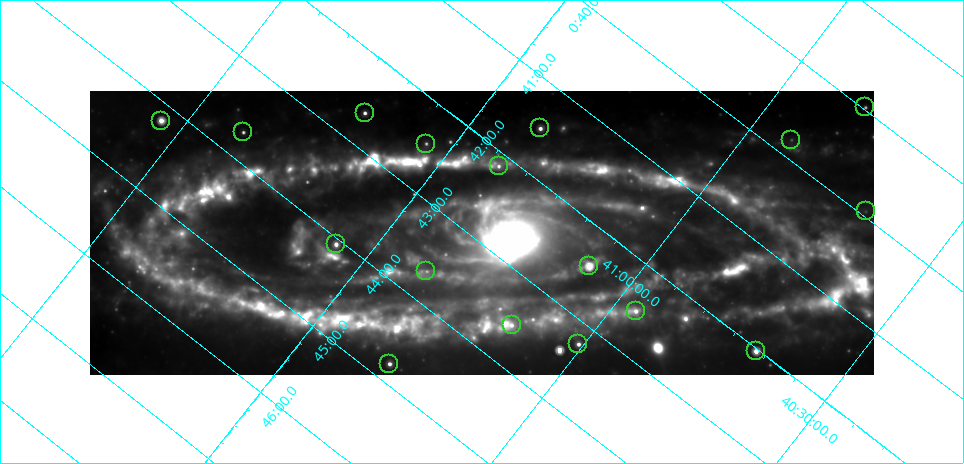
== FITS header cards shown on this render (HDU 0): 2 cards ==
NAXIS1  =                  784 /
NAXIS2  =                  284 /

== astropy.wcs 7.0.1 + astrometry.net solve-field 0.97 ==
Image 784 x 284 px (HDU 0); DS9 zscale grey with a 90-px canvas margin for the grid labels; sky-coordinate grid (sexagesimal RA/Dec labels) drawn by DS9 from the SOLVED WCS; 17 Tycho-2 reference stars matched to detected sources circled (green)
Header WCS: RA---TAN/DEC--TAN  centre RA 00:42:54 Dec +41:20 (10.72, +41.33 deg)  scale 8 arcsec/px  FOV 104.5' x 37.9'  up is -52 deg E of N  parity normal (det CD < 0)
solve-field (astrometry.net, Tycho-2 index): VERIFIED the header's WCS against the Tycho-2 star catalogue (verified at 5 index scales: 5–24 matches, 0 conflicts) and refined it, rather than solving blind
Solved WCS: RA---TAN-SIP/DEC--TAN-SIP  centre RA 00:42:54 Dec +41:20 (10.72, +41.33 deg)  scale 8 arcsec/px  FOV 104.5' x 37.9'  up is -52 deg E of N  parity normal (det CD < 0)
The solver's refit moves the header's centre by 2.4 arcsec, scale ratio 1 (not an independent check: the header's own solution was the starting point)
Tycho-2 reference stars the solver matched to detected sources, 17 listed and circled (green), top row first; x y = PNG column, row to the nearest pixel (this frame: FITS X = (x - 90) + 1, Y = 284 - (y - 91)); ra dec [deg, ICRS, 3 dp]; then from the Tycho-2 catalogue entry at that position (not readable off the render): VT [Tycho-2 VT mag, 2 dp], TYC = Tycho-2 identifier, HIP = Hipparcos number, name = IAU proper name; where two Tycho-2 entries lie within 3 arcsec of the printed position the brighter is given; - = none
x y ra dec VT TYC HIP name
865 107 9.743 +40.824 10.78 2788-276-1 - -
365 113 10.656 +41.699 9.58 2805-789-1 - -
161 121 11.047 +42.046 9.45 2805-1072-1 - -
540 128 10.374 +41.370 10.16 2805-213-1 - -
243 132 10.923 +41.887 10.15 2805-152-1 - -
791 140 9.950 +40.911 10.75 2788-108-1 - -
426 144 10.616 +41.550 10.67 2805-2192-1 - -
499 166 10.538 +41.392 10.59 2805-2135-1 - -
866 211 9.985 +40.683 10.60 2788-2214-1 - -
336 244 11.016 +41.571 9.16 2805-2199-1 3447 -
589 266 10.609 +41.097 10.73 2801-2063-1 - -
426 271 10.914 +41.376 10.74 2805-2142-1 - -
636 311 10.629 +40.954 9.37 2801-2009-1 3333 -
512 325 10.886 +41.153 10.99 2801-2037-1 - -
578 344 10.809 +41.009 9.29 2801-2078-1 - -
756 351 10.506 +40.688 7.08 2801-2025-1 3293 -
389 364 11.198 +41.314 9.30 2805-117-1 - -